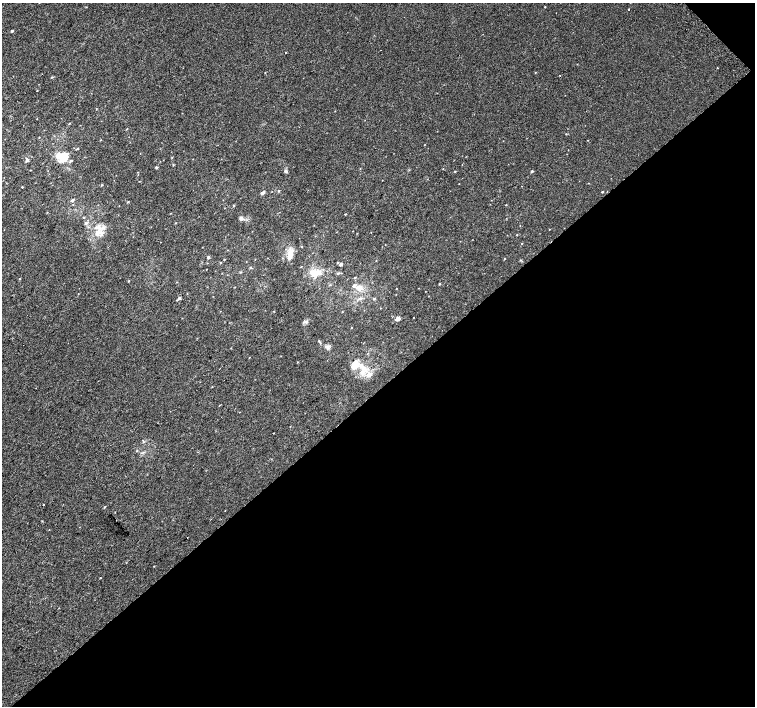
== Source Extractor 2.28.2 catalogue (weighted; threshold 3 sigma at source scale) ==
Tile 12 of 4 x 4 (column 4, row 3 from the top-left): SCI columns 4551-6055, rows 1653-3059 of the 6086 x 6054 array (HDU 1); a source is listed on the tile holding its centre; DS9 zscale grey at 2 x 2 block average (1 PNG px = mean of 2 x 2 image px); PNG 757 x 708 px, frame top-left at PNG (2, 3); no overlay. Shown black and unused: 45% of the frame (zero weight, under 2 of 3 exposures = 2% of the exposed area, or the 3 px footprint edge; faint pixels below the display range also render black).
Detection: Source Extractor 2.28.2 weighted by HDU 2 'WHT'; one run over the whole footprint, this tile lists its part. Background 0.00306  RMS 0.0038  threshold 0.017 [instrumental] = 3 sigma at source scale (4.5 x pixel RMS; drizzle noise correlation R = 1.50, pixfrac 1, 0.0396/0.0396 arcsec/px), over >= 5 px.
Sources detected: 81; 6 inside a brighter listed object's ellipse — not listed separately; the other 75 listed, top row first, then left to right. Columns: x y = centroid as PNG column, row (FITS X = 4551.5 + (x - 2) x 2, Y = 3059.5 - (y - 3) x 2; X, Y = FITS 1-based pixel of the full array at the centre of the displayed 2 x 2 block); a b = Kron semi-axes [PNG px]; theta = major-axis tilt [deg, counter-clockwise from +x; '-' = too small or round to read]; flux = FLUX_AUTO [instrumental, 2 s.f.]
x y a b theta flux
545 7 2 2 - 0.45
629 9 2 2 - 0.88
12 31 2 2 - 1.3
286 52 2 2 - 0.4
717 68 2 2 - 0.57
535 72 2 2 - 0.35
560 75 2 2 - 0.58
51 77 3 2 - 0.57
69 123 2 2 - 0.44
566 134 2 2 - 0.4
39 137 2 2 - 0.36
100 140 2 2 - 0.32
63 157 14 11 -12 14
172 157 3 2 - 0.48
27 160 4 3 - 1.7
173 165 3 2 - 0.46
156 167 3 2 - 1.2
286 171 5 4 - 1.4
455 171 3 2 - 0.53
532 171 3 2 - 1.1
102 185 3 2 - 0.51
22 187 2 2 - 1.9
279 191 3 3 - 0.69
602 192 2 2 - 0.73
262 193 4 3 - 2.7
72 200 3 3 - 1.8
128 202 3 2 - 0.59
234 205 2 2 - 0.75
506 205 2 2 - 0.35
345 214 3 2 - 0.52
84 217 2 2 - 0.59
241 218 5 3 - 1.5
86 223 4 4 - 1.6
176 223 2 2 - 0.41
549 229 2 2 - 0.32
353 231 2 2 - 0.24
97 233 9 7 57 6.5
517 235 2 2 - 0.42
522 243 2 2 - 0.35
385 245 2 2 - 0.47
208 257 3 3 - 1.5
290 257 7 6 - 5.8
224 259 2 2 - 0.48
505 259 2 2 - 0.41
520 260 3 2 - 0.56
221 263 2 2 - 0.52
338 263 3 2 - 0.59
341 264 3 3 - 1.6
317 271 12 8 -32 8.3
240 272 3 3 - 0.63
338 273 3 3 - 0.98
355 278 3 2 - 0.64
19 279 2 2 - 0.51
129 281 3 2 - 0.58
439 284 2 2 - 0.66
360 288 8 8 - 6.1
179 298 3 3 - 1.8
360 298 5 3 - 1.4
374 299 3 3 - 1
397 319 3 3 - 4.1
306 322 5 3 - 1.2
351 327 2 2 - 0.33
320 342 4 2 - 0.73
328 347 4 2 - 1.3
249 357 2 2 - 0.31
297 362 2 2 - 0.43
354 365 10 6 53 11
363 367 14 5 -41 7.8
219 369 2 2 - 0.69
170 411 2 2 - 0.4
273 433 2 2 - 0.44
143 442 3 2 - 0.61
44 504 2 2 - 1.8
187 538 2 2 - 0.45
154 566 2 2 - 0.35
Diffuse or blended objects may show on this block-average render without a row.